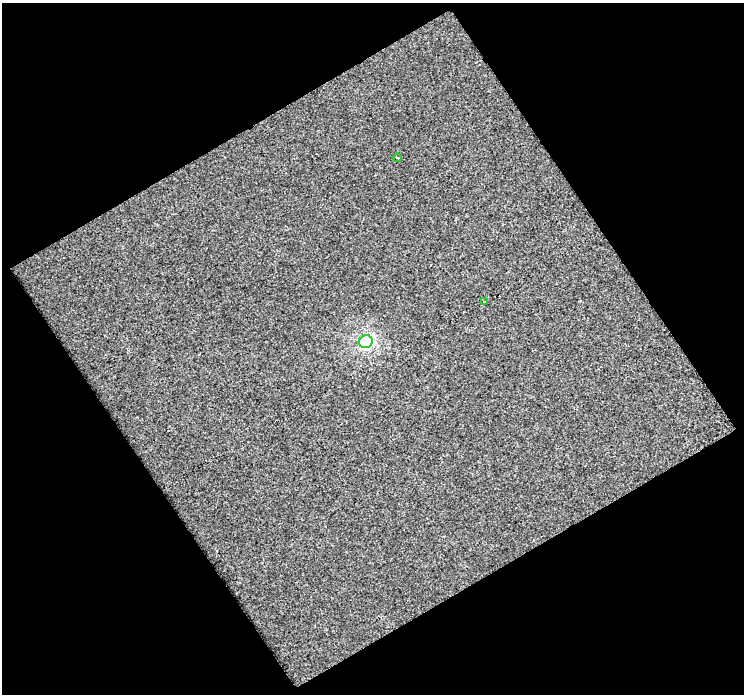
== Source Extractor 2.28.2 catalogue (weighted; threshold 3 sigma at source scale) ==
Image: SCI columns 3474-4215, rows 3085-3776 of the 5889 x 5799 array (HDU 1 of 3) = the unmasked area's bounding box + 8 px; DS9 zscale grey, full resolution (1 PNG px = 1 image px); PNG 746 x 696 px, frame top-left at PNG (2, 3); each listed source drawn as its Kron ellipse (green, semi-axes under 4 px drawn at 4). Shown black and unused: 50% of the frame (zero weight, under 2 of 3 exposures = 2% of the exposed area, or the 3 px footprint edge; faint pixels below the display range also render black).
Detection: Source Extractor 2.28.2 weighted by HDU 2 'WHT'. Background 0.00161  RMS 0.0087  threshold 0.0393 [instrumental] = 3 sigma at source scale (4.5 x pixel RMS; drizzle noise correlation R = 1.50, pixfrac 1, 0.0396/0.0396 arcsec/px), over >= 5 px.
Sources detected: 3; all 3 listed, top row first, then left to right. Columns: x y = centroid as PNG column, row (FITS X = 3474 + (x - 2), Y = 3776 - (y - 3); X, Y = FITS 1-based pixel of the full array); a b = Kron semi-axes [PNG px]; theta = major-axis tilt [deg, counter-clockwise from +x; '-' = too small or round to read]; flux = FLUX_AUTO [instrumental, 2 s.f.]
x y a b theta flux
397 158 4 3 - 2.6
485 302 3 3 - 1.6
366 342 7 6 - 150